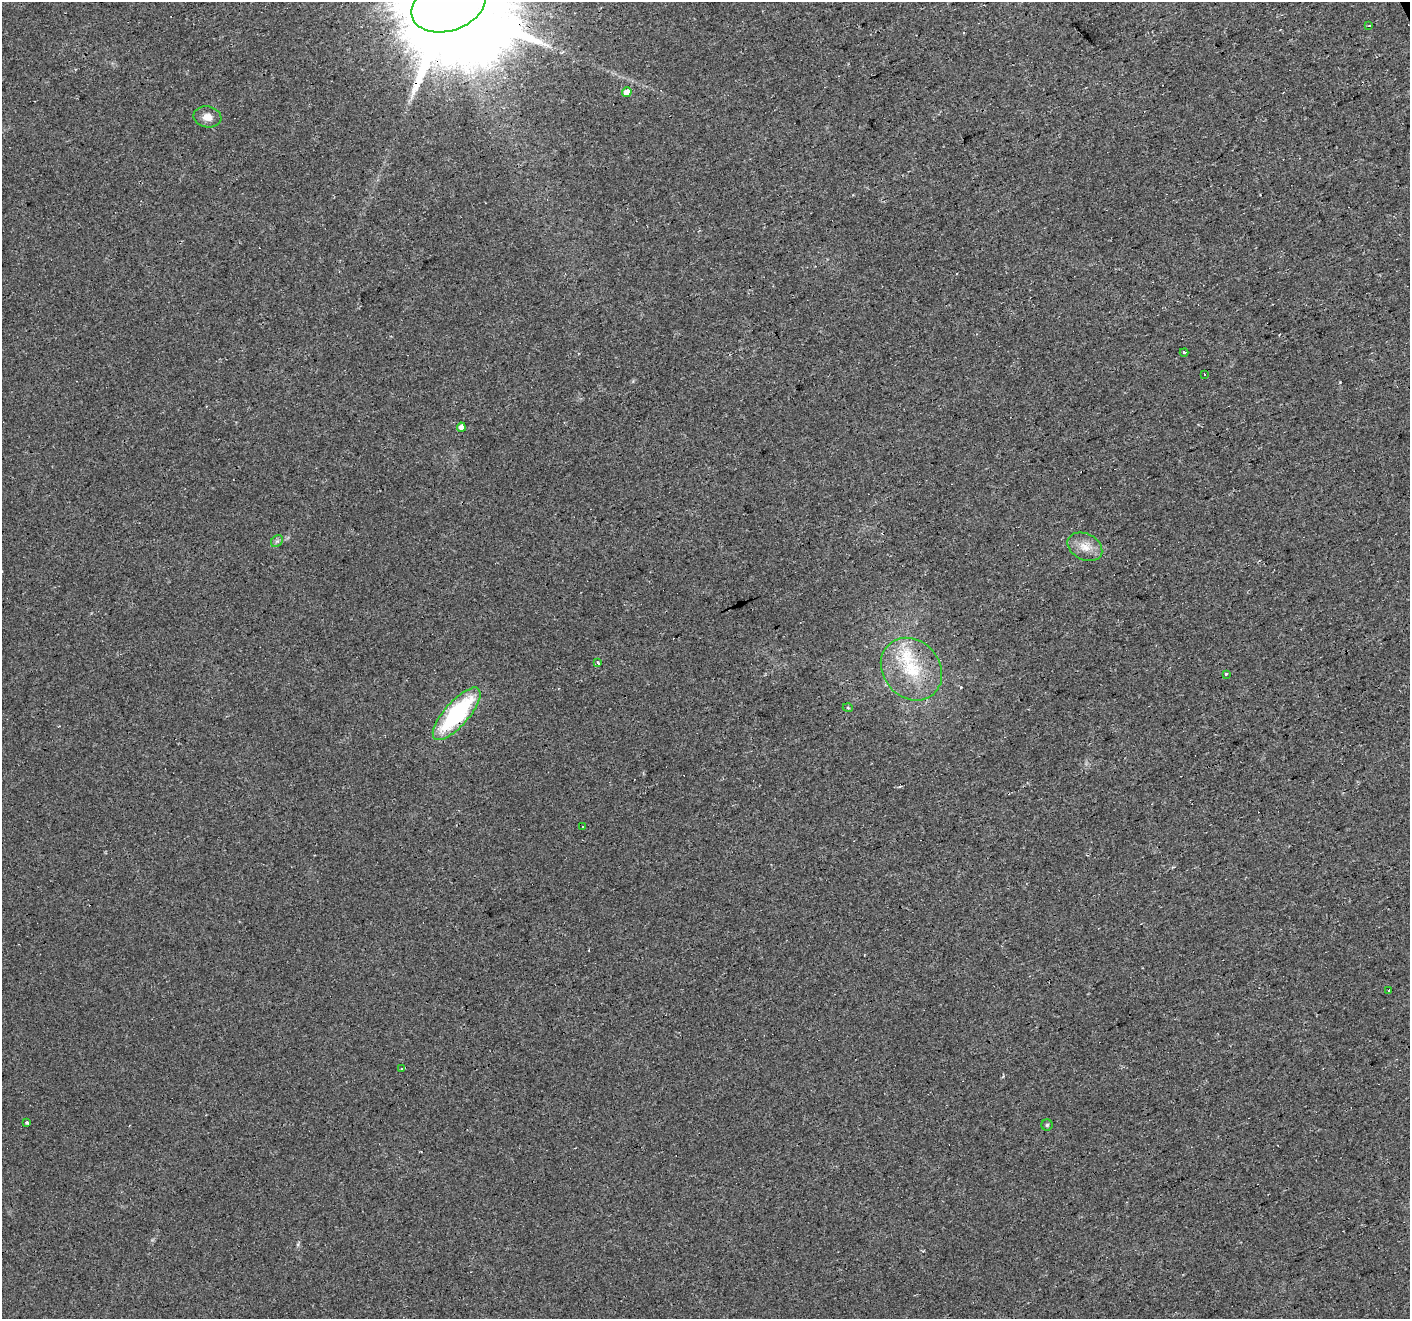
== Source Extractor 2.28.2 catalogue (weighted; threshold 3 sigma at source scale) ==
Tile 10 of 4 x 4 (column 2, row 3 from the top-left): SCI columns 1409-2816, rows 1401-2717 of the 5631 x 5490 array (HDU 1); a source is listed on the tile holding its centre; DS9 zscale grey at full resolution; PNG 1412 x 1321 px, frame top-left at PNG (2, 2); each listed source drawn as its Kron ellipse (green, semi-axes under 4 px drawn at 4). Shown black and unused: <1% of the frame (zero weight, under 2 of 3 exposures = <1% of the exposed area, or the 3 px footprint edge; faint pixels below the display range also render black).
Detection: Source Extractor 2.28.2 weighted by HDU 2 'WHT'; one run over the whole footprint, this tile lists its part. Background 0.034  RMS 0.0061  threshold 0.0276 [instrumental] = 3 sigma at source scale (4.5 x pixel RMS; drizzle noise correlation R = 1.50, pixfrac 1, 0.0396/0.0396 arcsec/px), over >= 5 px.
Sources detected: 27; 7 cosmic-ray / hot-pixel residue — neither listed nor drawn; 1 inside a brighter listed object's ellipse — not listed separately; the other 19 listed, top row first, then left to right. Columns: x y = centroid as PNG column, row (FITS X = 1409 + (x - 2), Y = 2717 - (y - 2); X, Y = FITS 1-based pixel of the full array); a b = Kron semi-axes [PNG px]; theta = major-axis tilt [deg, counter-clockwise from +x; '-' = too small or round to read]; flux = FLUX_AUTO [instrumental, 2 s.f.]
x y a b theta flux
449 5 38 25 19 26000
1369 26 3 2 - 0.62
627 92 5 4 - 6.6
207 117 14 10 -10 5.2
1184 352 4 3 - 3.8
1204 374 3 3 - 1.2
461 427 4 4 - 4.6
277 541 7 5 42 1.3
1085 547 18 13 -27 8
598 663 3 3 - 2.6
911 669 33 28 -48 34
1226 674 3 3 - 3.2
848 708 5 3 - 0.56
457 714 33 12 48 68
582 827 3 2 - 0.65
1389 990 3 3 - 5.3
401 1069 3 2 - 1
27 1123 3 3 - 2
1047 1125 5 5 - 0.98
Overlapping masked pixels (flux is a lower limit): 1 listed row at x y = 449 5
Isophote crosses this tile's border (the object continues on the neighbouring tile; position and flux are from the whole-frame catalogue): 1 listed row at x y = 449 5